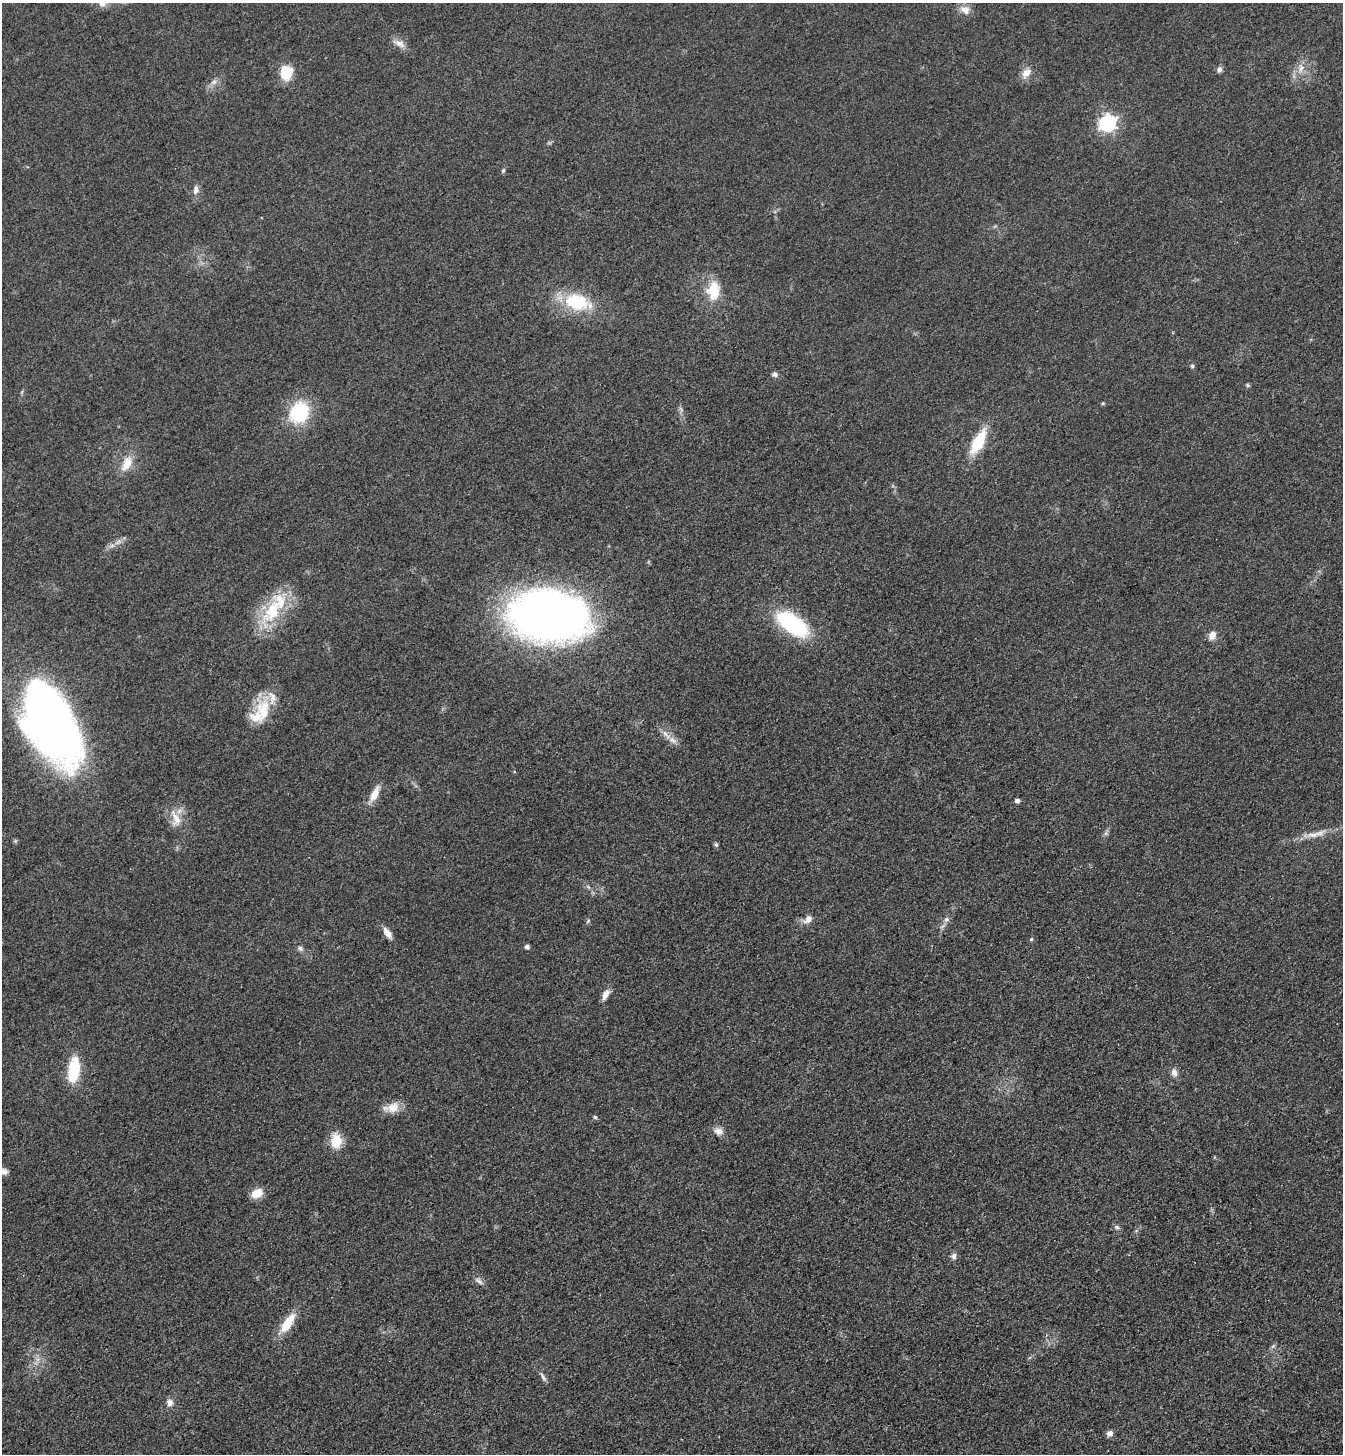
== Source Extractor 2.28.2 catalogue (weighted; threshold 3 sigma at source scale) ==
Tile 6 of 4 x 4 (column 2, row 2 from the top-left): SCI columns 1521-2861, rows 2935-4386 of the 5861 x 5869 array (HDU 1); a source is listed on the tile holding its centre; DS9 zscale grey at full resolution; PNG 1345 x 1456 px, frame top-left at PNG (2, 3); no overlay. Shown black and unused: <1% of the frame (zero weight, under 3 of 4 exposures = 3% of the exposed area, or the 3 px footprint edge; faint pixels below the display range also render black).
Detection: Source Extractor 2.28.2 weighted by HDU 2 'WHT'; one run over the whole footprint, this tile lists its part. Background 0.0777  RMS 0.0098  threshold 0.0442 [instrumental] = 3 sigma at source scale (4.5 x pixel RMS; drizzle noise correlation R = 1.50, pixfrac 1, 0.05/0.05 arcsec/px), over >= 5 px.
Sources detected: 60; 1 inside a brighter object's white glare — not listed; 3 inside a brighter listed object's ellipse — not listed separately; the other 56 listed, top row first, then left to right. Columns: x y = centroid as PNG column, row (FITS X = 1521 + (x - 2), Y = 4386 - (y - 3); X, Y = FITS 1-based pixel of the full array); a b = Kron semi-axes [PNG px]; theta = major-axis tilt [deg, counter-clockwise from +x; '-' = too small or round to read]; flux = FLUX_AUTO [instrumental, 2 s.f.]
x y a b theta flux
965 10 15 10 -32 8.1
399 43 18 8 -22 7.3
1301 68 11 5 71 5.2
1219 69 7 6 - 3.3
286 73 17 13 -81 23
1026 73 14 9 57 8.5
214 82 8 6 21 3.6
1108 123 7 7 - 280
503 170 6 5 - 1.4
196 190 12 7 84 5
713 291 24 16 -90 27
577 302 35 21 -13 51
1192 366 5 4 - 2.1
775 374 7 6 - 2.9
1247 385 6 4 -71 1.2
1103 403 5 4 - 1.1
299 412 13 11 63 93
978 442 23 9 61 44
127 464 20 12 61 15
112 545 7 4 19 2.7
272 611 43 21 58 52
549 615 69 43 -5 710
793 624 32 15 -37 110
1212 635 10 8 75 7.1
264 711 35 17 88 31
50 725 75 41 -64 640
673 740 12 7 -52 5.6
374 794 20 8 64 12
1017 800 4 4 - 3.5
176 818 25 11 -71 14
1316 834 32 7 16 12
716 844 7 4 -63 1.8
808 919 13 8 45 6.1
946 919 8 6 3 2.8
588 921 6 4 48 1.3
387 933 14 7 -56 7.2
1031 939 5 4 - 1.2
527 946 4 4 - 4.1
300 948 7 6 - 2.7
605 995 14 7 58 6
73 1069 29 14 80 33
1174 1072 11 8 -78 4.8
393 1107 17 13 33 12
595 1117 5 4 - 1.4
718 1131 12 9 -28 6
336 1141 14 11 -87 22
4 1171 9 7 -2 4.8
257 1193 13 9 30 14
1117 1227 7 5 -22 2.2
954 1256 8 7 - 3.4
479 1281 13 5 -42 3.7
288 1323 27 10 57 22
1273 1346 6 5 - 1.8
543 1377 14 4 -60 3
170 1402 9 8 - 5.2
1110 1433 8 7 - 4.2
Isophote crosses this tile's border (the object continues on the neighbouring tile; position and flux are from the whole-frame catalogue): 1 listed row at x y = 4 1171